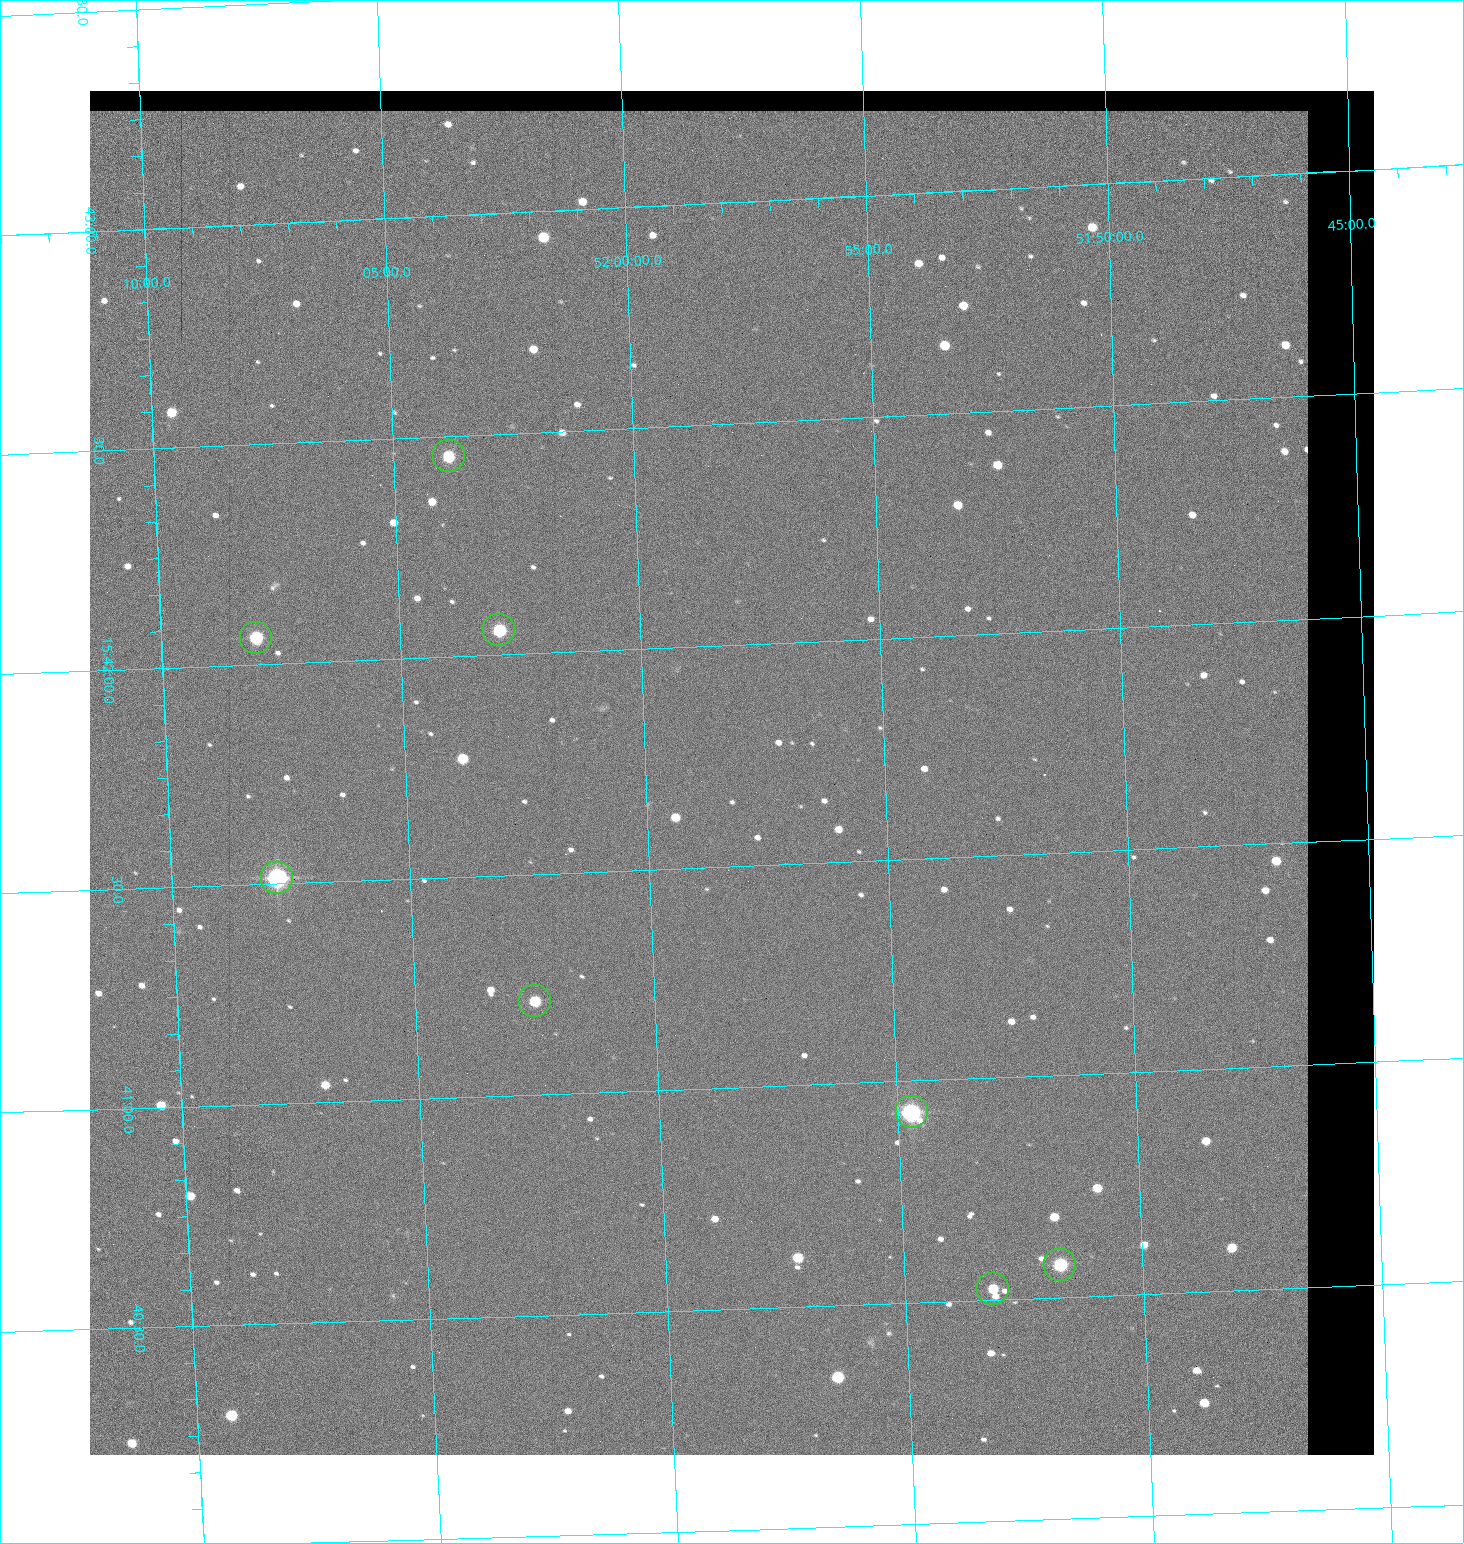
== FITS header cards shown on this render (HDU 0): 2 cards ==
NAXIS1  =                 1284 / length of data axis 1
NAXIS2  =                 1364 / length of data axis 2

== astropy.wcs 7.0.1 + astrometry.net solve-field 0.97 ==
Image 1284 x 1364 px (HDU 0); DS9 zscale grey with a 90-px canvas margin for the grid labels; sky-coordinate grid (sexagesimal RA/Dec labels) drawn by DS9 from the SOLVED WCS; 8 Tycho-2 reference stars matched to detected sources circled (green)
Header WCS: RA---TAN/DEC--TAN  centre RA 15:41:43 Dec +51:58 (235.43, +51.97 deg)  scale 1.26 arcsec/px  FOV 26.9' x 28.5'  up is +92 deg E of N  parity flipped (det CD > 0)
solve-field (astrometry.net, Tycho-2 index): VERIFIED the header's WCS against the Tycho-2 star catalogue (8 matches, 0 conflicts) and refined it, rather than solving blind
Solved WCS: RA---TAN-SIP/DEC--TAN-SIP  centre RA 15:41:43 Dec +51:58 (235.43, +51.97 deg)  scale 1.25 arcsec/px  FOV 26.8' x 28.5'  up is +92 deg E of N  parity flipped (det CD > 0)
The solver's refit moves the header's centre by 0.59 arcsec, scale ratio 0.9977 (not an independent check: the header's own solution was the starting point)
Tycho-2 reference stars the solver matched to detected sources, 8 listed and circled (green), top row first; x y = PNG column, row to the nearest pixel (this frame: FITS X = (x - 90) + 1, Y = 1364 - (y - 91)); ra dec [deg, ICRS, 3 dp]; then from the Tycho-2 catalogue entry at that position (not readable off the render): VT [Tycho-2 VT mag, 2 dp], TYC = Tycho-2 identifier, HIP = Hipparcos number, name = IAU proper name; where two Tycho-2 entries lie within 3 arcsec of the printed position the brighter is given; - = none
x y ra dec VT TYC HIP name
449 456 235.614 +52.064 11.61 3489-1132-1 - -
499 630 235.514 +52.049 11.19 3489-1407-1 - -
256 638 235.515 +52.133 11.12 3489-1380-1 - -
277 878 235.378 +52.130 9.31 3489-1322-1 76850 -
535 1001 235.303 +52.042 11.52 3489-958-1 - -
912 1112 235.232 +51.912 9.59 3489-824-1 - -
1060 1265 235.143 +51.862 10.97 3489-1016-1 - -
993 1289 235.131 +51.886 12.29 3489-908-1 - -